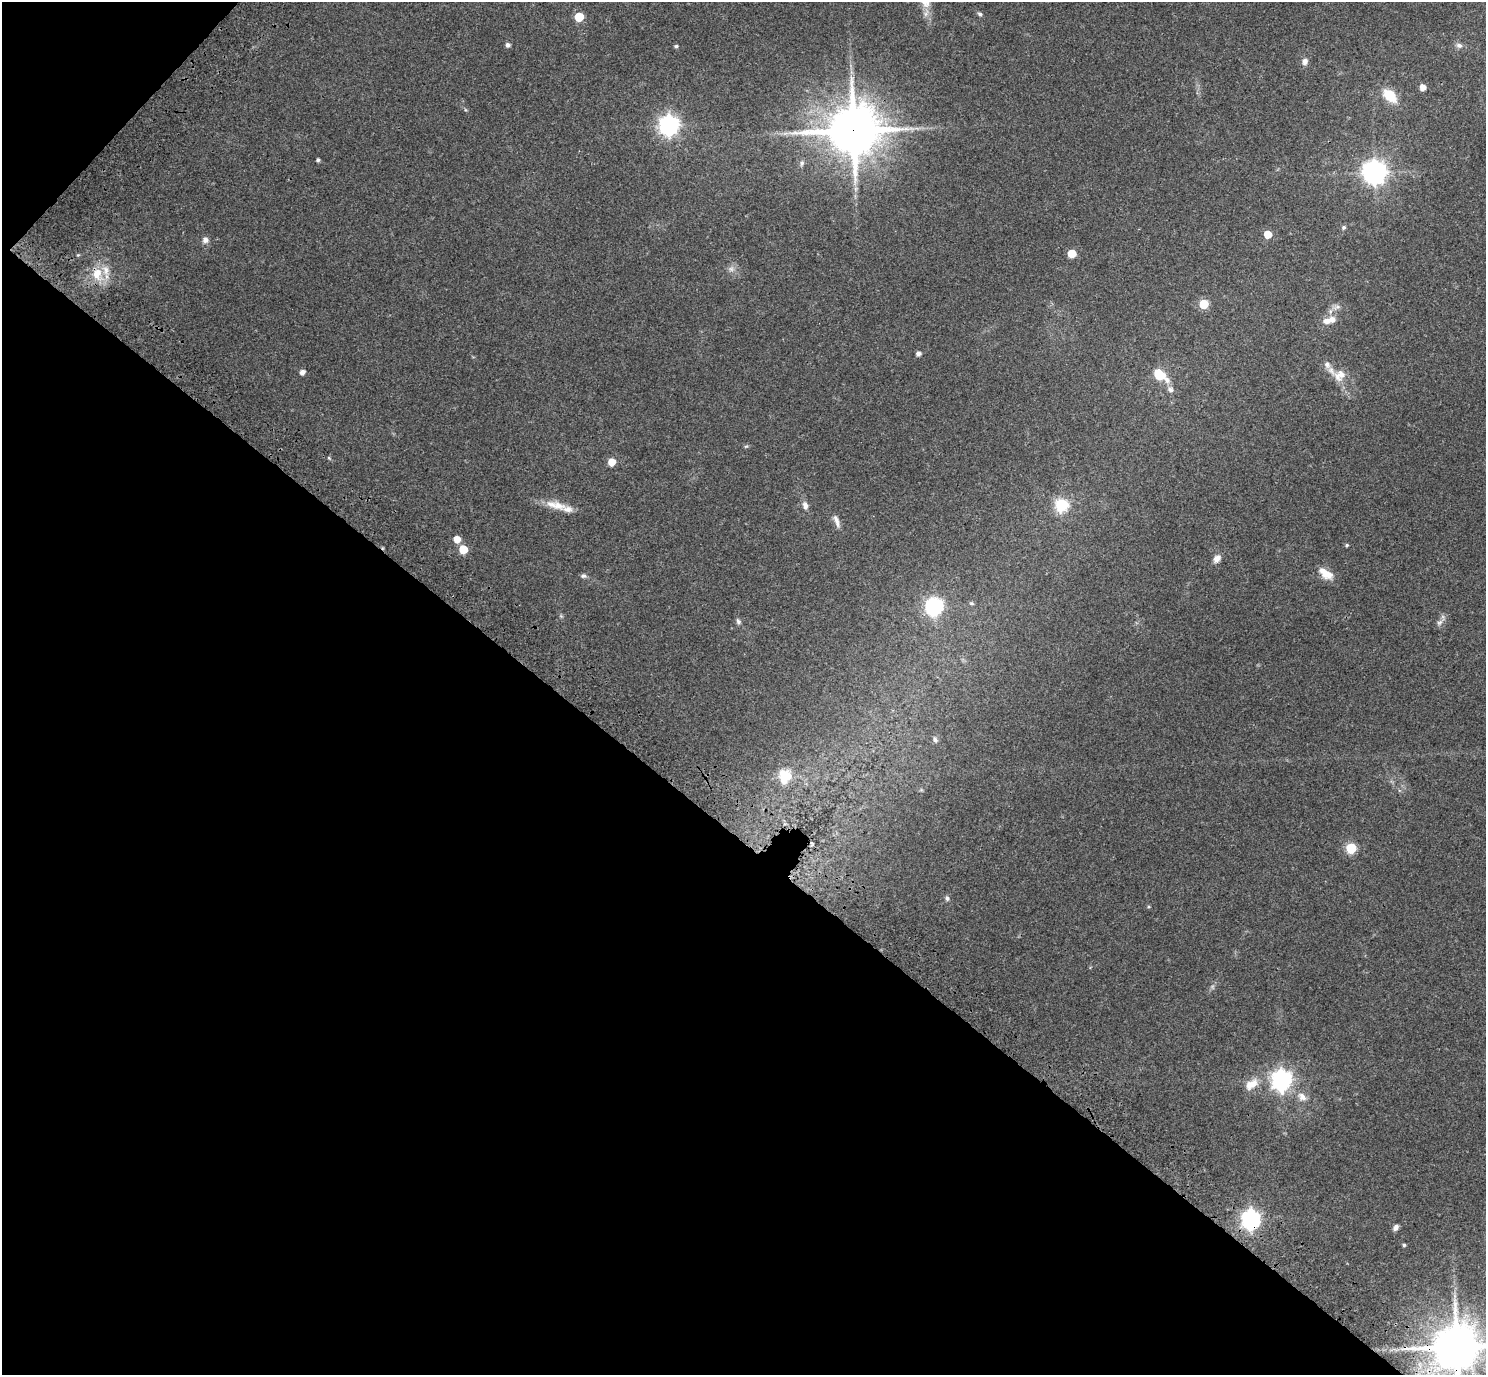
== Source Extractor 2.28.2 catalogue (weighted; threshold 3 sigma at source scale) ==
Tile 9 of 4 x 4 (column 1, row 3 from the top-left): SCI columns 154-1637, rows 1783-3155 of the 6233 x 6246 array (HDU 1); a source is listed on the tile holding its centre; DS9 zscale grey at full resolution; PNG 1488 x 1377 px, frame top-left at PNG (2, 2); no overlay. Shown black and unused: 40% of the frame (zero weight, under 3 of 4 exposures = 9% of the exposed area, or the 3 px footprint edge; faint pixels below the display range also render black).
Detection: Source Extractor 2.28.2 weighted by HDU 2 'WHT'; one run over the whole footprint, this tile lists its part. Background 0.203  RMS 0.0077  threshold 0.0348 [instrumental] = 3 sigma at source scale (4.5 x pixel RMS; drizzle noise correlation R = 1.50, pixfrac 1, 0.0396/0.0396 arcsec/px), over >= 5 px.
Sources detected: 64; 1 too faint to see at this stretch — not listed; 5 inside a brighter listed object's ellipse — not listed separately; the other 58 listed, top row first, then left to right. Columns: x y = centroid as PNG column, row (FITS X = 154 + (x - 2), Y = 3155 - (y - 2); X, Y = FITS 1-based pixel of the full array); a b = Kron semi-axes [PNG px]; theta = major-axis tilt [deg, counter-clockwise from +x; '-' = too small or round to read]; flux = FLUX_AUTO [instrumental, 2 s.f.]
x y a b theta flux
980 14 7 5 -21 1.5
579 17 5 5 - 28
507 45 5 4 - 2.6
1459 45 9 7 -16 2.7
676 46 6 4 1 1.1
1305 61 9 7 74 3.3
1422 87 5 5 - 6.1
1390 96 16 10 -43 18
669 125 7 7 - 400
853 131 16 14 29 4000
318 160 4 3 - 1.7
802 163 8 6 78 2
1375 172 8 8 - 630
856 189 7 4 90 2
1344 227 5 5 - 1.6
1267 234 5 5 - 14
205 240 8 8 - 3.1
1072 254 5 5 - 18
731 269 8 7 - 2.8
97 274 19 14 -83 16
1204 304 5 5 - 27
1337 307 14 7 18 3.8
1332 320 8 7 - 5.2
918 354 5 4 - 3.1
1327 365 11 8 -55 3.4
302 372 5 4 - 4
1159 375 11 7 -33 28
1340 375 17 14 39 9.2
1170 390 9 7 -63 2.9
746 446 6 3 18 0.92
329 458 5 3 - 0.76
612 462 5 5 - 15
805 505 10 7 -77 3.8
1061 505 6 6 - 96
558 506 18 12 0 8
836 521 19 6 -68 4.4
457 539 5 5 - 9.8
1347 545 4 3 - 1.1
463 549 5 5 - 21
1217 559 10 7 52 4.8
1325 573 20 9 -37 9.7
583 576 7 5 0 1.9
971 603 6 5 - 1.2
934 606 8 7 - 220
738 621 9 6 -72 2
1439 623 10 6 44 2.7
935 739 9 6 -69 1.9
785 776 14 12 76 18
811 844 7 3 -80 0.9
1351 848 6 6 - 48
947 898 7 6 - 1.8
1282 1080 8 7 - 350
1251 1084 20 11 32 11
1302 1097 13 9 -44 5.8
1251 1219 8 7 - 290
1396 1227 7 5 52 3
1404 1245 4 4 - 1.1
1456 1347 14 13 - 3300
Overlapping masked pixels (flux is a lower limit): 3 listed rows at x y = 853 131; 1251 1219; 1456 1347
Isophote crosses this tile's border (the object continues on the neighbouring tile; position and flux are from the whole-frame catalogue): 1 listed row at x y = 1456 1347